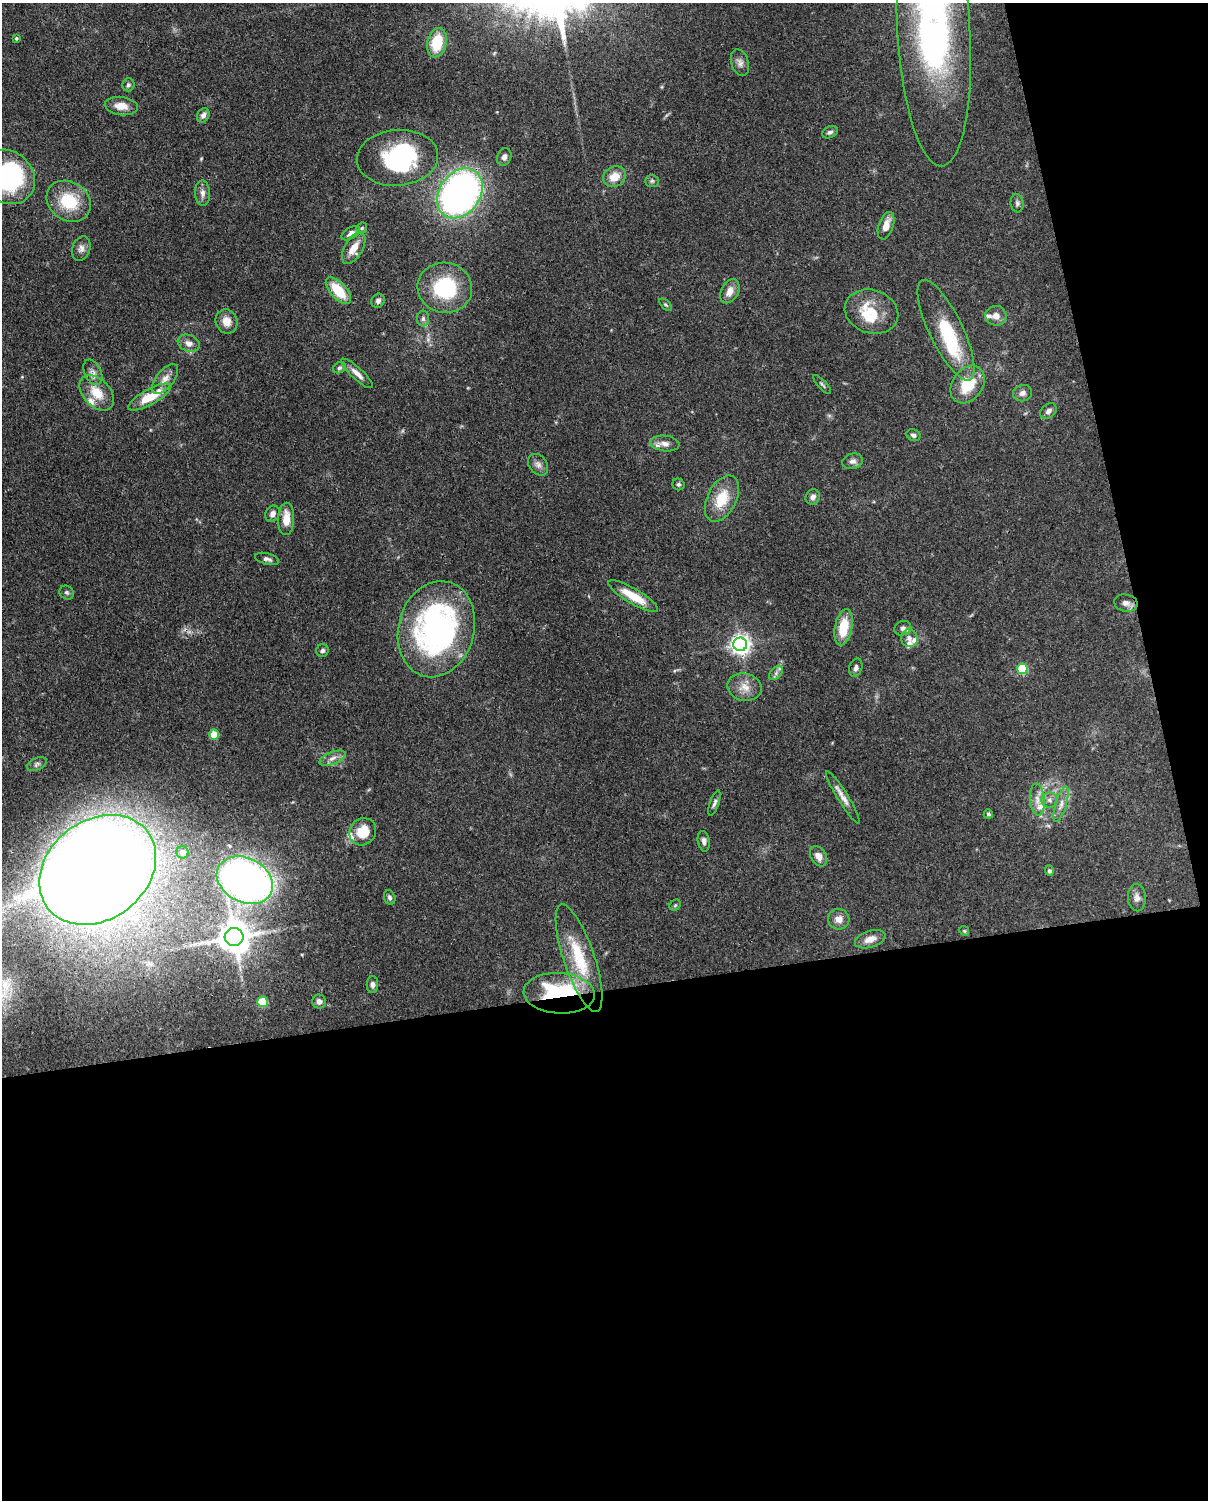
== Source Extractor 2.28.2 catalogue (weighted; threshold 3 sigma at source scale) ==
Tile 12 of 4 x 3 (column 4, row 3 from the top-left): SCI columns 3711-4916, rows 154-1651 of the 5005 x 4918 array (HDU 1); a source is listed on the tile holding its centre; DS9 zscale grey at full resolution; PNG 1210 x 1502 px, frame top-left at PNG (2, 3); each listed source drawn as its Kron ellipse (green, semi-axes under 4 px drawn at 4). Shown black and unused: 39% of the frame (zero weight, under 3 of 4 exposures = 7% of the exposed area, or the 3 px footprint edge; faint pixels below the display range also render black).
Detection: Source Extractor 2.28.2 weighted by HDU 2 'WHT'; one run over the whole footprint, this tile lists its part. Background 0.109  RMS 0.0041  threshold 0.0184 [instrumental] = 3 sigma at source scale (4.5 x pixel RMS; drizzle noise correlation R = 1.50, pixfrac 1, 0.05/0.05 arcsec/px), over >= 5 px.
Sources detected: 106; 2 inside a brighter object's white glare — neither listed nor drawn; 10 inside a brighter listed object's ellipse — not listed separately; the other 94 listed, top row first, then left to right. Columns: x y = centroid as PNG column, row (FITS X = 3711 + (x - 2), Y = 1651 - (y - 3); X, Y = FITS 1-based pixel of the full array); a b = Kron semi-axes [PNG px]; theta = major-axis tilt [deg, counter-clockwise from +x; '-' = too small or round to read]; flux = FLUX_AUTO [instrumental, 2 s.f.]
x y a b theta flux
934 33 133 36 -87 160
16 38 3 3 - 0.56
437 43 15 9 77 13
740 63 14 8 -71 2.1
128 85 6 6 - 0.99
121 106 17 9 -7 4.5
203 115 7 6 - 1.7
830 132 8 5 26 0.99
504 157 9 7 69 1.7
397 158 41 28 5 47
8 177 29 25 -47 51
614 177 12 10 28 5.7
652 181 7 6 - 0.85
203 193 12 7 -87 2.1
460 193 27 20 55 180
69 201 23 19 -35 16
1017 203 9 6 -82 1.1
886 226 14 7 71 4.2
362 228 6 5 - 0.59
351 233 10 5 32 1.9
354 248 17 9 60 5.6
81 249 12 9 70 2.1
445 288 27 25 -9 29
338 290 16 8 -48 12
730 291 13 8 62 3.9
378 301 7 6 - 1.5
666 305 8 4 -44 0.63
871 312 27 21 -17 13
996 316 10 10 - 3
423 319 8 6 -90 1.3
227 321 12 11 - 4.5
946 330 55 16 -64 25
189 343 11 8 -20 2.5
339 368 7 5 30 0.82
93 372 14 8 -64 2.3
357 373 21 6 -43 3
165 379 18 9 50 3.6
822 385 12 3 -48 0.72
968 385 20 15 54 13
97 393 21 13 -46 8.5
1022 393 10 8 17 1.8
149 397 24 8 29 11
1048 411 9 6 44 1.7
913 435 7 6 - 1.2
665 443 15 7 -6 2.9
853 461 10 7 16 1.8
538 465 12 9 -51 2.1
678 484 6 5 - 0.8
813 497 8 7 - 1.7
722 499 25 14 63 12
273 514 8 6 59 2
286 519 16 8 88 5.8
267 559 12 5 -15 1.4
67 593 7 6 - 0.93
633 596 28 7 -30 10
1126 603 12 8 -10 2.2
844 627 18 8 79 12
903 628 9 7 22 1.4
436 629 49 38 75 110
909 638 9 8 - 2.1
740 644 7 7 - 230
322 651 6 6 - 1.1
856 668 9 6 73 1.3
1022 669 5 5 - 28
776 673 8 5 46 1.2
744 687 17 13 -12 5
214 735 5 5 - 10
332 758 14 6 21 2.4
37 764 10 6 27 1.1
843 797 30 5 -58 3.3
1037 800 16 7 -85 3.2
1049 800 8 7 - 1.6
714 803 13 4 72 1.3
1061 804 18 5 73 2.7
988 814 4 4 - 0.79
363 832 14 12 49 9.4
704 841 10 6 -80 1.5
183 852 6 6 - 2.8
818 856 11 7 -58 3
98 870 63 49 38 1300
1049 871 5 4 - 0.99
245 880 29 22 -27 210
390 897 7 5 -68 1.1
1137 898 13 9 -87 2.2
675 905 6 5 - 0.57
839 919 11 10 - 3
964 931 5 4 - 0.52
234 937 9 9 - 880
870 939 16 8 18 4
579 958 56 15 -71 21
372 985 8 5 89 1.4
559 993 35 20 -3 44
319 1001 7 7 - 1.7
262 1002 5 5 - 20
Overlapping masked pixels (flux is a lower limit): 1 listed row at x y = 559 993
Isophote crosses this tile's border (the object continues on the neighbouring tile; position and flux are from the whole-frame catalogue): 2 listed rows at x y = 934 33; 8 177